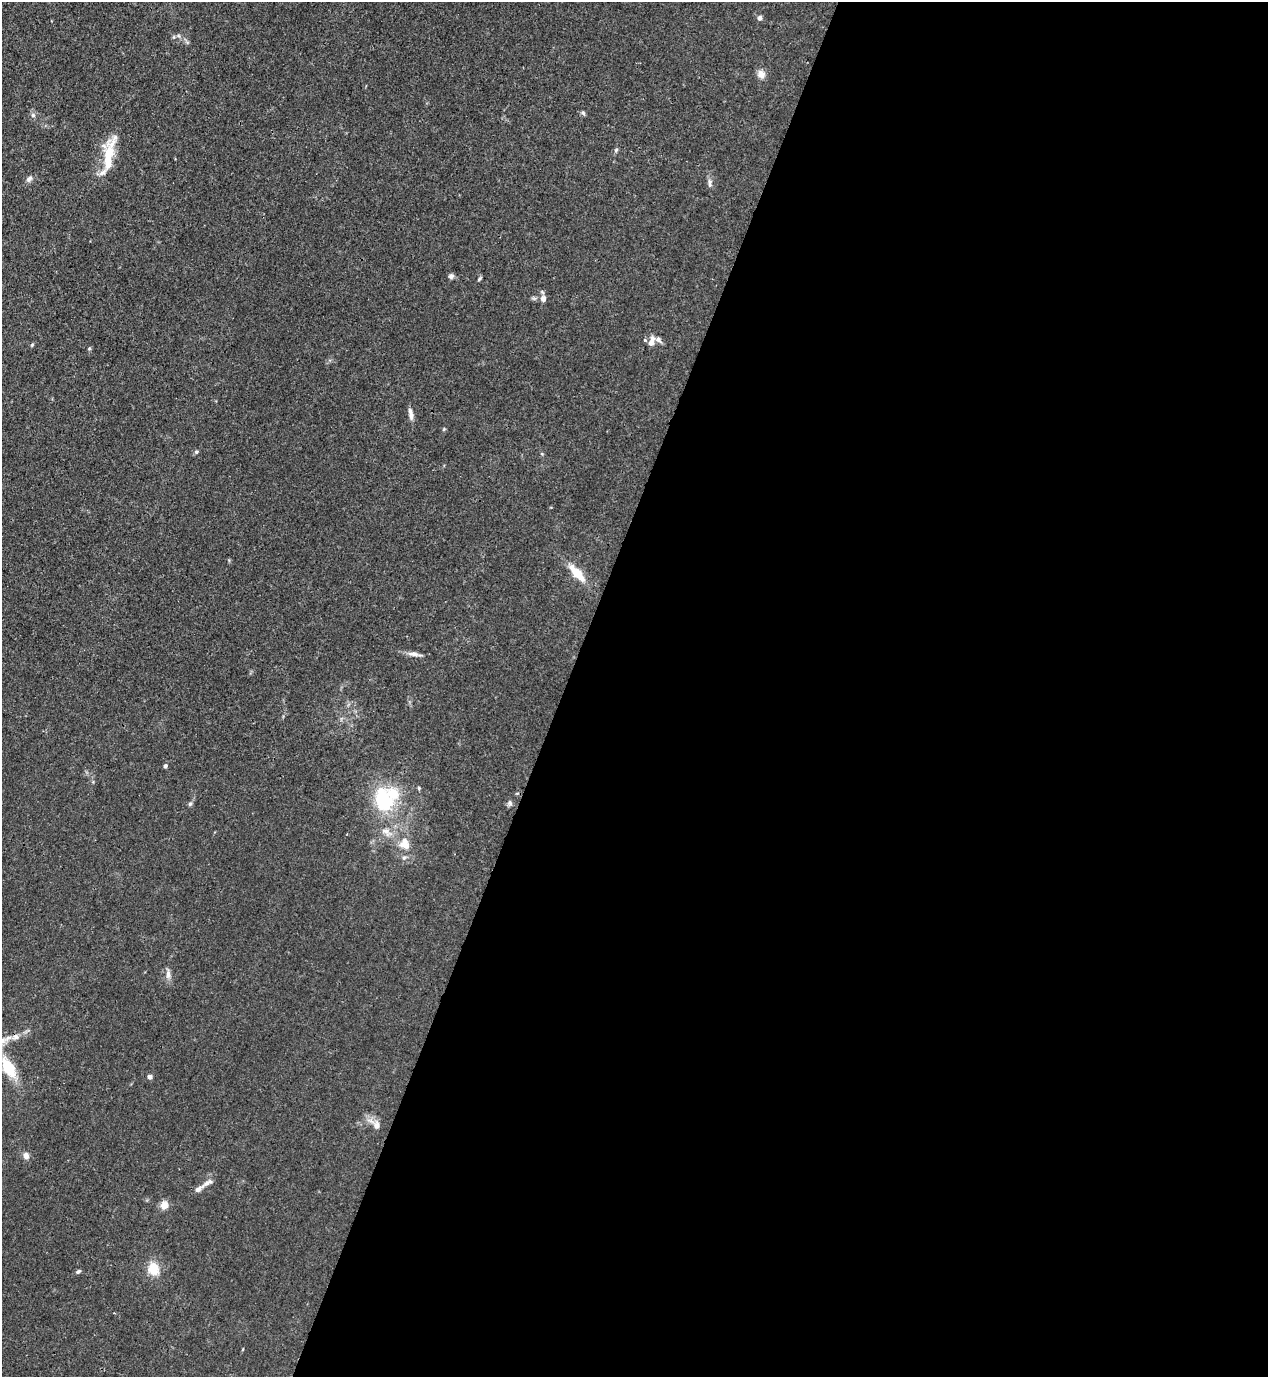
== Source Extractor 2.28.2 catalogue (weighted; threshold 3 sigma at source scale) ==
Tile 12 of 4 x 4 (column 4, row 3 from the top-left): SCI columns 4151-5416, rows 1416-2790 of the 5638 x 5578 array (HDU 1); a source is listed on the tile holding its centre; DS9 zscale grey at full resolution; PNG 1270 x 1379 px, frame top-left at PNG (2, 2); no overlay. Shown black and unused: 56% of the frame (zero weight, under 3 of 4 exposures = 7% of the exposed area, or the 3 px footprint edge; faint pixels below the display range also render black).
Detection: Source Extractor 2.28.2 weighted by HDU 2 'WHT'; one run over the whole footprint, this tile lists its part. Background 0.0148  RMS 0.0025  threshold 0.0113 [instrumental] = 3 sigma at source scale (4.5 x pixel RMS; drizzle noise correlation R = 1.50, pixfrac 1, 0.05/0.05 arcsec/px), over >= 5 px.
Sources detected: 43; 3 inside a brighter listed object's ellipse — not listed separately; the other 40 listed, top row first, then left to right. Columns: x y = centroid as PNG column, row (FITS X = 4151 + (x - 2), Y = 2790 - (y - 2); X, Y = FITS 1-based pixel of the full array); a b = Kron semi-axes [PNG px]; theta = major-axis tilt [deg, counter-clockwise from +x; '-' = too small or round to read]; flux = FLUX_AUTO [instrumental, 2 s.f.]
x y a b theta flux
760 18 7 6 - 0.63
761 74 10 8 -60 1.8
583 113 6 5 - 0.43
33 115 6 6 - 0.57
616 150 6 5 - 0.41
108 153 48 11 73 8.4
29 179 10 6 46 0.86
710 183 13 5 -89 0.96
451 276 6 6 - 0.71
479 279 7 3 46 0.36
543 299 7 6 - 1.3
658 340 10 7 -37 0.96
651 341 12 6 73 1.7
32 345 5 4 - 0.28
89 348 5 4 - 0.33
411 415 13 6 -78 1.3
444 429 5 4 - 0.27
196 452 6 5 - 0.43
542 454 5 3 - 0.23
577 573 24 9 -48 5
413 654 16 6 -9 1.3
165 766 5 4 - 0.5
419 788 5 5 - 0.31
383 800 31 22 -74 16
510 803 8 6 -88 0.67
190 804 7 5 71 0.49
386 832 19 8 -34 2.4
404 844 17 14 -61 4.3
168 974 13 7 -86 1.3
15 1037 11 8 7 1.4
2 1040 13 7 12 1.9
9 1068 22 12 -60 8.5
150 1077 4 4 - 1.3
377 1125 12 10 -78 1.7
26 1155 9 7 -76 1.1
207 1183 15 6 29 1.2
164 1205 9 9 - 2
153 1269 13 12 - 4.7
78 1271 7 4 37 0.48
243 1349 5 3 - 0.19
Isophote crosses this tile's border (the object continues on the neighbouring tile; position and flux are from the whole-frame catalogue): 2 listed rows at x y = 2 1040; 9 1068